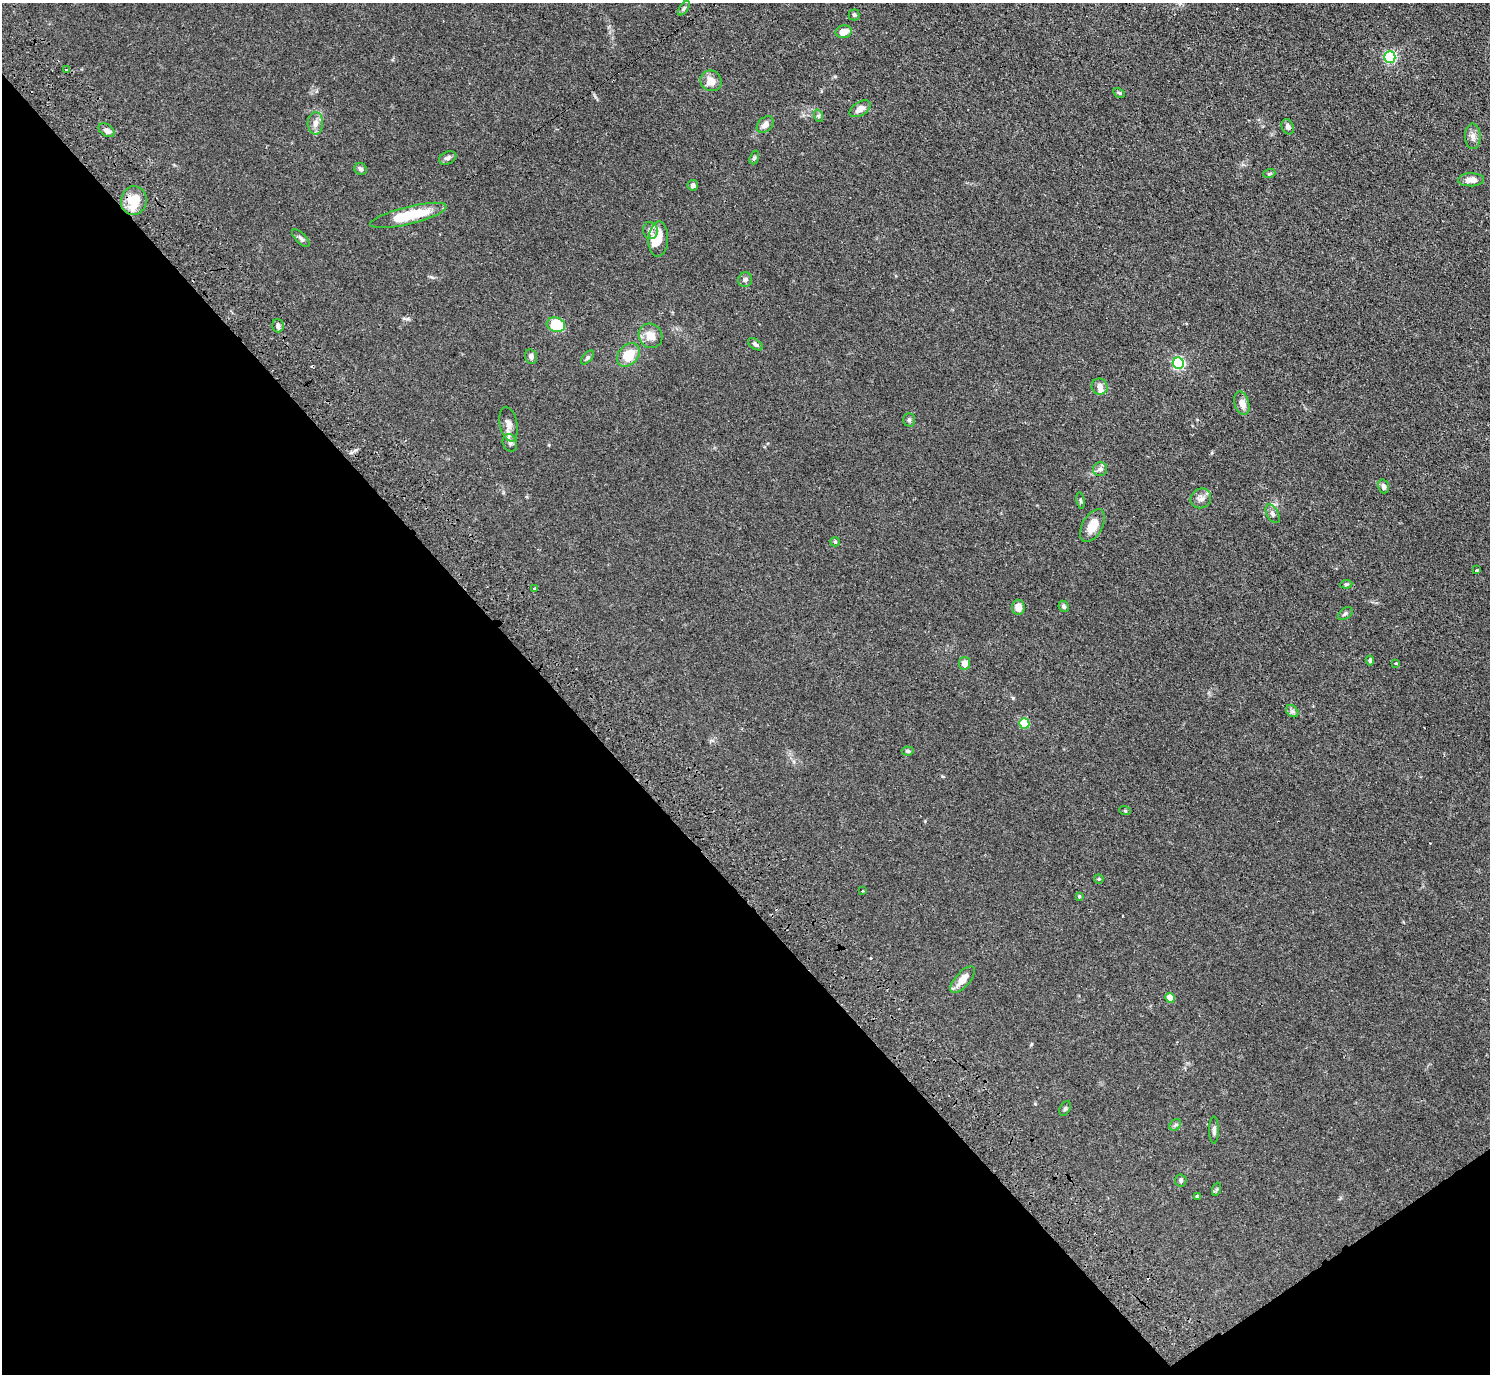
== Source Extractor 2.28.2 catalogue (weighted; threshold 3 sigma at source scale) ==
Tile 14 of 4 x 4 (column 2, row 4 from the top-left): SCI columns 1536-3023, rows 340-1711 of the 6046 x 6025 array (HDU 1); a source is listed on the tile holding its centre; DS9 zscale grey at full resolution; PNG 1492 x 1376 px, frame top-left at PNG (2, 3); each listed source drawn as its Kron ellipse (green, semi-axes under 4 px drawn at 4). Shown black and unused: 39% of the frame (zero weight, under 3 of 4 exposures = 4% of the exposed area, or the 3 px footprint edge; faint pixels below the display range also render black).
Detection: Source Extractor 2.28.2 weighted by HDU 2 'WHT'; one run over the whole footprint, this tile lists its part. Background 0.0335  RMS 0.0033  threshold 0.0147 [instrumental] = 3 sigma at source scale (4.5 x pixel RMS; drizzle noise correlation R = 1.50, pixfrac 1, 0.05/0.05 arcsec/px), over >= 5 px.
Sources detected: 75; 1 inside a brighter object's white glare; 2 cosmic-ray / hot-pixel residue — neither listed nor drawn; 2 inside a brighter listed object's ellipse — not listed separately; the other 70 listed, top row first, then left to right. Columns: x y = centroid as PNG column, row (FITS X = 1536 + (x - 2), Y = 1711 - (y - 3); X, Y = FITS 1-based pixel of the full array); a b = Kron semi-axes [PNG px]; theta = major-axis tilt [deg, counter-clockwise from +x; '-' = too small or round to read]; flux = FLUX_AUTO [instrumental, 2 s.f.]
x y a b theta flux
684 8 8 4 54 0.57
854 15 5 5 - 0.48
844 32 8 6 13 4
1390 57 6 5 - 40
66 70 4 3 - 0.58
711 81 11 10 - 3.1
1119 93 6 4 -29 0.46
860 109 11 6 32 2.2
819 116 6 4 -72 0.52
315 123 11 8 88 1.9
765 125 10 7 43 1.7
1288 127 8 6 -64 1.1
107 130 9 5 -33 1.3
1473 136 12 8 -89 1.6
754 157 7 4 71 0.48
448 158 9 6 25 1
361 169 6 5 - 0.77
1269 174 6 4 18 0.45
1471 180 13 6 1 3
693 185 5 5 - 0.7
134 200 14 13 - 8.3
408 215 39 9 14 12
650 231 8 7 - 1.6
301 238 11 5 -45 0.85
658 239 18 10 87 5
745 280 7 7 - 0.88
556 325 9 7 -17 14
278 326 7 5 -74 0.89
650 336 12 11 - 3.6
755 344 8 5 -35 0.7
628 355 13 9 47 7.7
531 357 7 6 - 1.1
587 357 8 4 50 0.59
1178 363 6 5 - 46
1100 386 8 8 - 1.7
1242 403 12 7 -74 2.4
909 420 7 5 89 0.58
509 424 17 8 -78 2.5
510 443 9 7 -72 1.2
1100 469 7 7 - 1.2
1384 486 7 5 -73 0.99
1201 498 10 9 - 1.6
1080 501 8 4 -80 0.49
1273 514 10 6 -62 0.93
1092 526 18 10 61 5
835 542 5 4 - 0.34
1477 570 4 3 - 0.71
1346 584 6 4 7 0.41
535 588 3 3 - 0.73
1064 606 6 5 - 0.71
1018 607 7 6 - 2.6
1345 614 8 5 35 0.68
1370 661 5 4 - 0.6
964 663 6 5 - 2.5
1396 663 3 3 - 0.29
1292 711 7 5 -44 0.74
1024 724 5 5 - 13
908 751 6 4 -4 0.61
1125 811 6 3 -19 0.33
1099 879 5 4 - 0.32
863 890 3 3 - 0.57
1079 896 4 3 - 0.31
962 980 16 7 48 3.8
1170 998 5 4 - 4.6
1065 1108 8 5 64 0.53
1175 1125 6 5 - 0.61
1214 1130 13 5 89 1
1181 1181 6 5 - 0.61
1217 1189 7 4 71 0.44
1197 1196 4 4 - 0.27
Overlapping masked pixels (flux is a lower limit): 1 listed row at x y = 134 200
Unlisted compact peaks at least as high as the median listed source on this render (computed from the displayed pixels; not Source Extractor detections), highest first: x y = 1013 698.